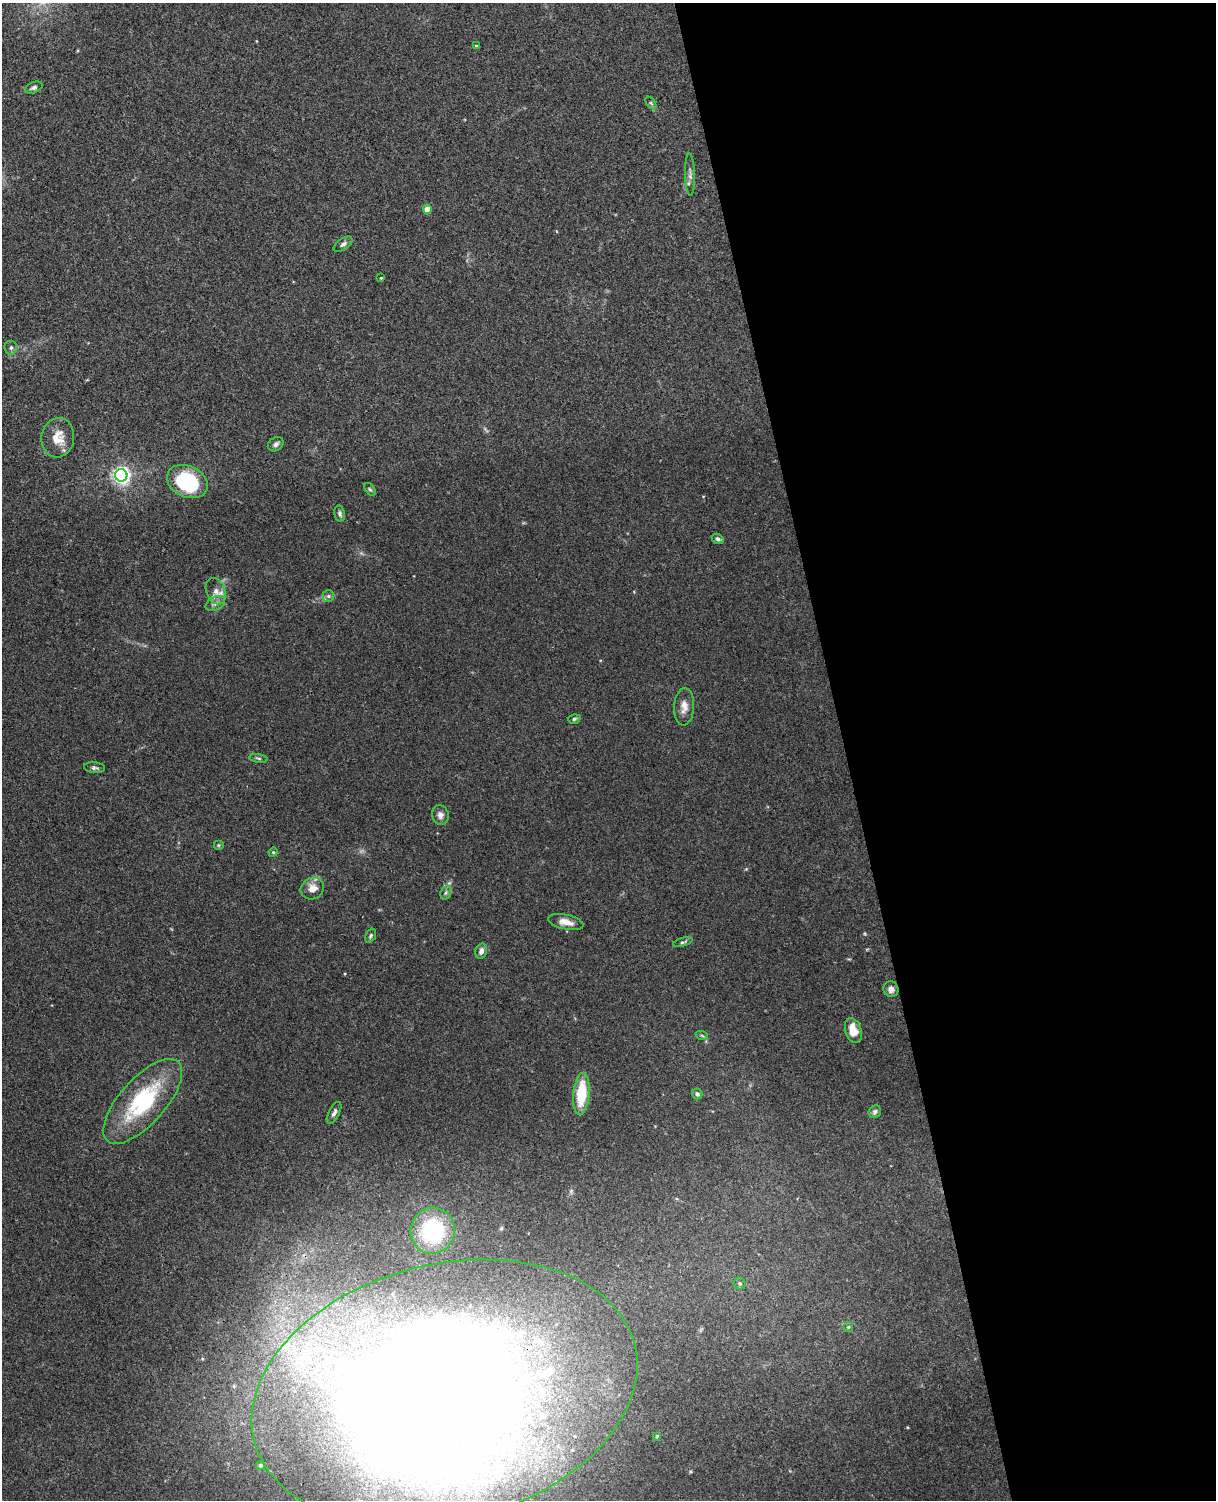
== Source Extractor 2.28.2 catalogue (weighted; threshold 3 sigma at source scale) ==
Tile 8 of 4 x 3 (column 4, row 2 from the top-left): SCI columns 3699-4912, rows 1650-3147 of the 4968 x 4909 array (HDU 1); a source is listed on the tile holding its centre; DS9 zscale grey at full resolution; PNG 1218 x 1502 px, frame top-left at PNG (2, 3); each listed source drawn as its Kron ellipse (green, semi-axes under 4 px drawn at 4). Shown black and unused: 31% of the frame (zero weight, under 3 of 4 exposures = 5% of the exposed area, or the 3 px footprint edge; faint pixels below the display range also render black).
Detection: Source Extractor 2.28.2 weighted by HDU 2 'WHT'; one run over the whole footprint, this tile lists its part. Background 0.0395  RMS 0.0042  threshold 0.0188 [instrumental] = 3 sigma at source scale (4.5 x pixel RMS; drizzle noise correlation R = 1.50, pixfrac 1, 0.05/0.05 arcsec/px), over >= 5 px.
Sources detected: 58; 2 too faint to see at this stretch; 3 inside a brighter object's white glare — neither listed nor drawn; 8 inside a brighter listed object's ellipse — not listed separately; the other 45 listed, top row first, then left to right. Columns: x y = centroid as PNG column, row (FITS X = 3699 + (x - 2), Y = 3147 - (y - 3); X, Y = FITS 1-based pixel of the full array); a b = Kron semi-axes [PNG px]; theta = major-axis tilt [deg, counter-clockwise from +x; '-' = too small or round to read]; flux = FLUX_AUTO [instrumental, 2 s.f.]
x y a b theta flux
476 46 4 3 - 0.54
34 88 9 5 21 1.2
651 103 7 4 -53 0.65
690 175 21 5 -88 1.9
427 209 4 4 - 7
343 244 11 5 34 1.3
381 278 4 3 - 0.42
11 348 7 6 - 0.98
58 438 20 16 82 7.2
276 444 8 6 35 1.4
121 475 6 6 - 160
187 482 21 15 -24 36
370 489 7 4 -53 0.66
340 514 8 5 -78 1
718 539 6 4 -28 1
216 591 14 9 -68 3.4
328 596 6 5 - 0.93
215 604 10 6 28 1.7
684 707 19 10 86 3.9
574 719 6 4 16 0.69
258 758 9 3 -9 0.72
94 768 11 5 -6 1.1
440 815 10 8 -77 2
218 845 5 5 - 0.54
273 852 5 4 - 0.46
312 888 12 10 30 4.5
446 893 7 5 69 0.87
566 922 18 7 -12 3.9
371 936 7 5 60 0.87
683 942 10 4 16 0.77
481 951 8 5 75 1.9
891 989 8 7 - 1.9
853 1031 13 8 -73 6.8
702 1036 6 4 -20 0.55
581 1094 21 8 85 16
697 1094 5 5 - 1.1
143 1101 53 23 48 41
875 1112 6 6 - 1.2
334 1113 12 5 62 1.4
433 1231 23 22 - 38
740 1283 6 6 - 0.88
848 1327 5 4 - 0.53
445 1393 196 128 14 1100
657 1436 4 4 - 0.53
260 1465 4 4 - 0.62
Overlapping masked pixels (flux is a lower limit): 1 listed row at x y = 445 1393
Isophote crosses this tile's border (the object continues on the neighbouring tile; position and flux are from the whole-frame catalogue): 1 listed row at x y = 445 1393